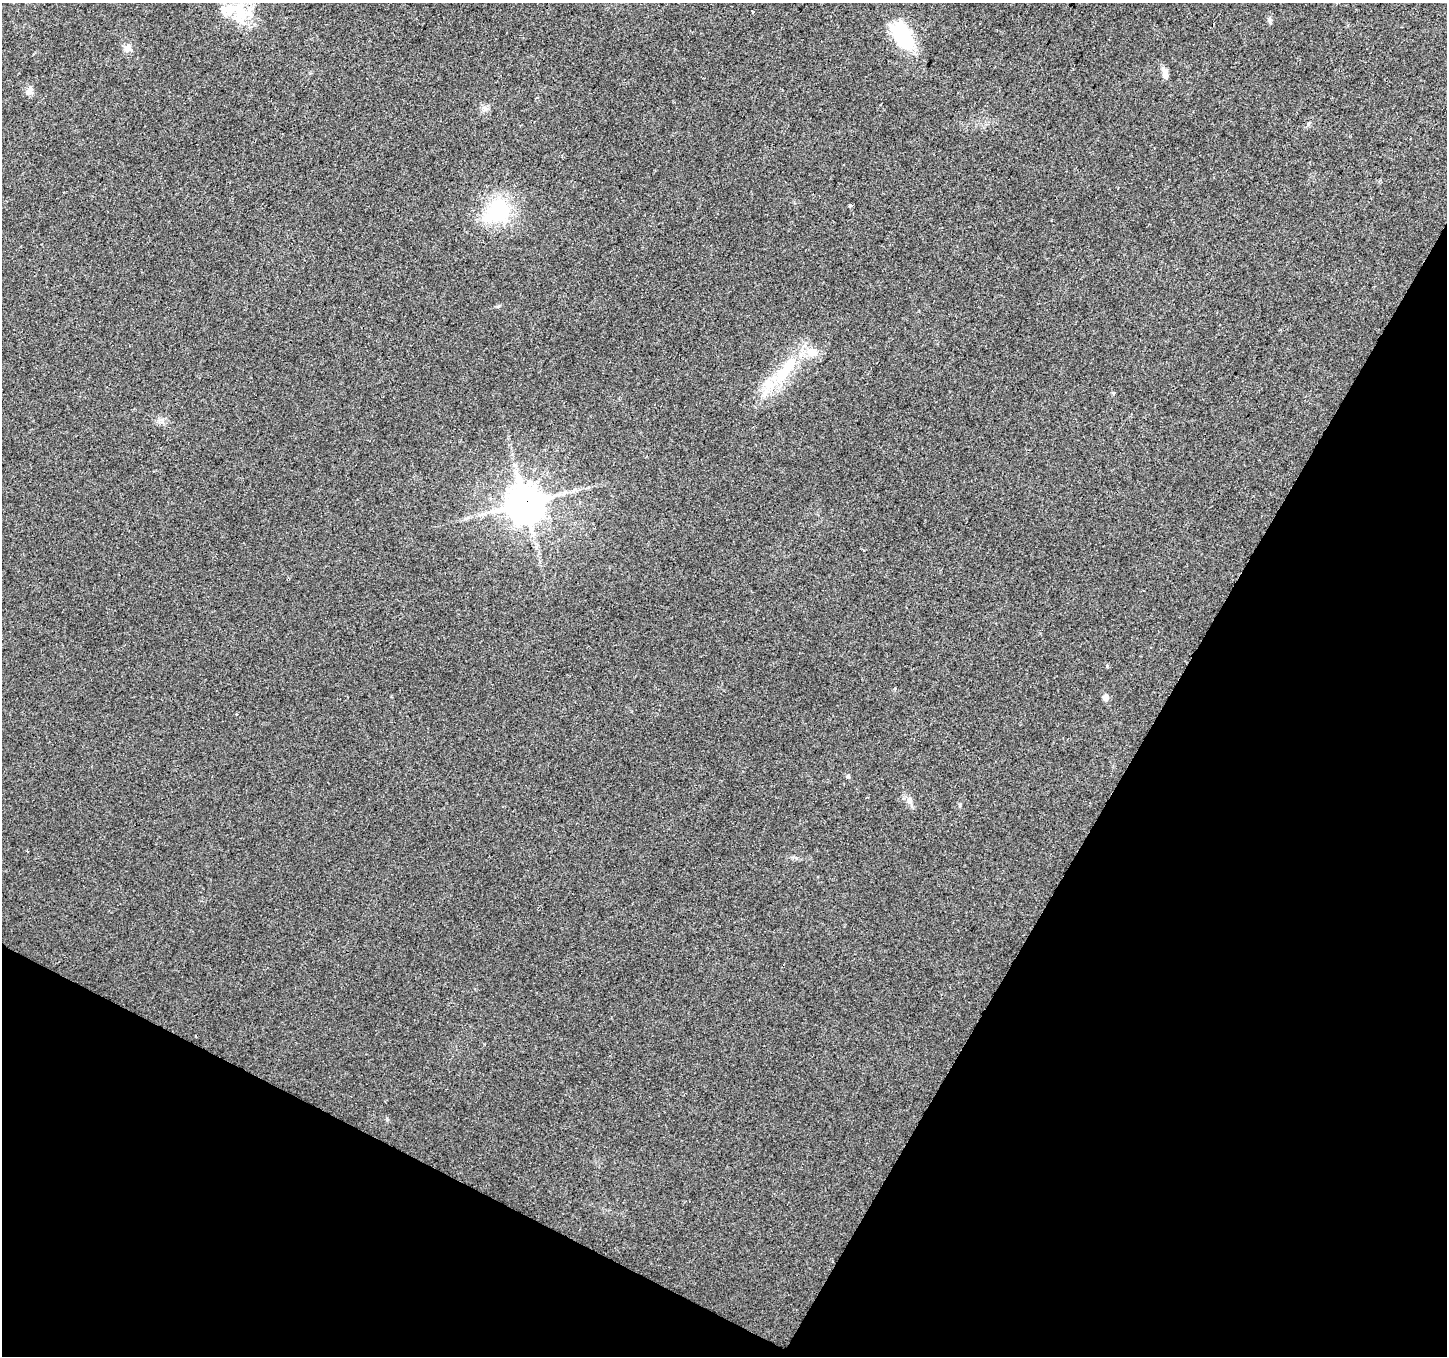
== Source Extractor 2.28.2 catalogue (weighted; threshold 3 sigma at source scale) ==
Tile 15 of 4 x 4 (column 3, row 4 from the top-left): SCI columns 2892-4336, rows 199-1552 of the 5788 x 5880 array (HDU 1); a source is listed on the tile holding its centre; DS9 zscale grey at full resolution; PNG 1449 x 1358 px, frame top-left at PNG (2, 3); no overlay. Shown black and unused: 28% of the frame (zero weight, under 2 of 3 exposures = <1% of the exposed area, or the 3 px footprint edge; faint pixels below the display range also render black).
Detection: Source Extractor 2.28.2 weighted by HDU 2 'WHT'; one run over the whole footprint, this tile lists its part. Background 0.0297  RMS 0.0064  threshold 0.0286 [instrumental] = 3 sigma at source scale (4.5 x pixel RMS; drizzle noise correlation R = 1.50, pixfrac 1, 0.0396/0.0396 arcsec/px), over >= 5 px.
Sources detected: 19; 1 inside a brighter object's white glare — not listed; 1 inside a brighter listed object's ellipse — not listed separately; the other 17 listed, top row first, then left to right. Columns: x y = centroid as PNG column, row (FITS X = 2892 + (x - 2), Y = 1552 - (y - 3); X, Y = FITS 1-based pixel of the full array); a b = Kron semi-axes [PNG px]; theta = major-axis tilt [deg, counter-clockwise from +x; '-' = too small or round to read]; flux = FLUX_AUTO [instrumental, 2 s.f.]
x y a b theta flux
753 12 3 3 - 3.8
240 13 32 18 -89 23
1269 19 7 4 -71 1.2
902 35 34 20 -63 36
127 48 9 8 - 3.6
1165 73 13 7 -77 4.3
29 91 10 9 - 2.9
484 108 8 6 -31 2
851 205 4 3 - 3.8
499 210 29 21 41 50
788 366 64 15 55 35
525 504 11 11 - 1500
495 511 23 8 7 8.2
1105 697 8 7 - 2.8
236 714 3 2 - 0.55
848 776 5 5 - 0.81
909 800 10 7 -82 2.9
Overlapping masked pixels (flux is a lower limit): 1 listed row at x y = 525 504
Unlisted compact peaks at least as high as the median listed source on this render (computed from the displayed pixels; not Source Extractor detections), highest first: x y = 1107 666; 960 805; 387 1119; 1113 393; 895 688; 498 306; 162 420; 796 858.